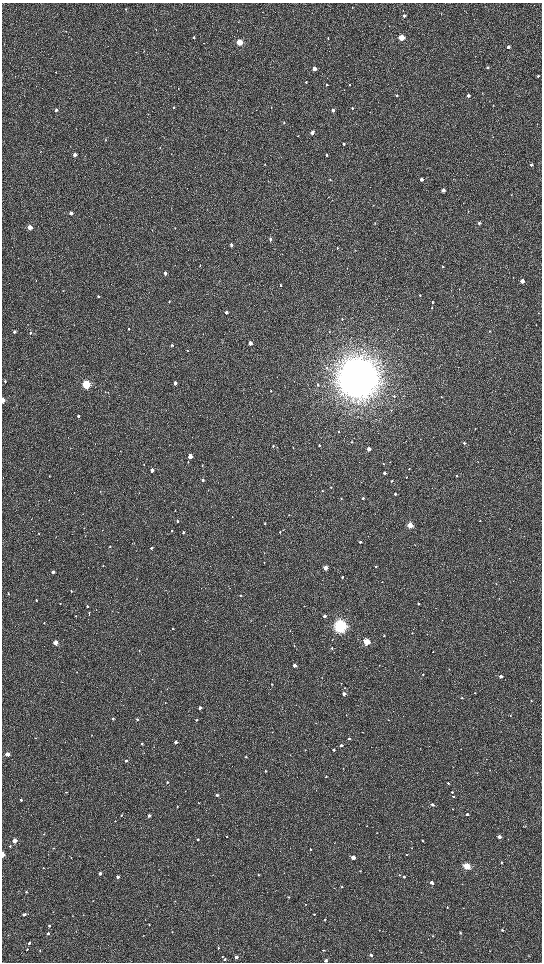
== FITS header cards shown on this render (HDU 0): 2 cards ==
NAXIS1  =                 1080 / length of data axis 1
NAXIS2  =                 1920 / length of data axis 2

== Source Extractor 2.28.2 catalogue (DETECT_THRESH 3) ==
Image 1080 x 1920 px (HDU 0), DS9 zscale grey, zoomed out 1/2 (1 PNG px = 2 x 2 image px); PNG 544 x 964 px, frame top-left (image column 1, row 1919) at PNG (2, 3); no overlay
Background 508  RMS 32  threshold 95.4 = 3 sigma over >= 5 px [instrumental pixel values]
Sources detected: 288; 2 cannot appear on this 1/2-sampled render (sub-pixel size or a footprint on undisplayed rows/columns) and are not listed; the other 286 listed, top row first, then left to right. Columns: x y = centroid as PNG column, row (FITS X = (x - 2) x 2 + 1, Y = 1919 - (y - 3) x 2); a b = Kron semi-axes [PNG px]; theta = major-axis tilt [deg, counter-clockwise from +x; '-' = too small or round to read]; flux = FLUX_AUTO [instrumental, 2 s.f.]
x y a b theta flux
352 7 2 1 - 2.0e+03
125 9 3 3 - 5.1e+03
404 16 2 2 - 1.7e+04
238 22 3 2 - 2.5e+03
389 26 2 1 - 1.7e+03
156 29 2 1 - 2.6e+03
66 31 3 2 - 2.6e+03
194 37 2 2 - 1.1e+04
401 37 3 3 - 3.4e+05
328 38 2 2 - 3.4e+03
239 42 3 3 - 4.2e+05
508 47 3 2 - 2.6e+04
136 52 3 2 - 2.2e+03
487 67 2 2 - 1.1e+04
314 69 3 3 - 6.9e+04
56 72 2 2 - 3.0e+03
538 76 3 2 - 8.1e+03
306 82 3 2 - 8.7e+03
327 85 3 2 - 7.5e+03
350 85 2 2 - 5.1e+03
178 88 2 1 - 2.5e+03
344 90 2 2 - 2.1e+03
397 95 3 2 - 8.7e+03
468 95 3 2 - 3.0e+04
493 105 2 2 - 3.9e+03
173 107 3 2 - 5.9e+03
352 108 3 2 - 1.1e+04
56 110 3 3 - 1.5e+04
333 110 3 2 - 2.4e+04
284 123 3 2 - 5.2e+03
537 124 2 2 - 1.8e+03
312 133 3 2 - 4.5e+04
298 136 2 2 - 2.4e+03
106 140 4 2 - 4.6e+03
344 144 2 2 - 9.6e+03
160 148 3 2 - 3.0e+03
40 152 2 2 - 2.4e+03
75 155 3 2 - 6.0e+04
326 155 3 2 - 1.2e+04
265 165 2 2 - 2.3e+03
531 165 3 2 - 9.1e+03
330 180 3 2 - 5.5e+03
422 180 3 2 - 2.7e+04
443 190 3 2 - 3.2e+04
511 195 3 2 - 2.6e+03
328 197 3 2 - 3.0e+03
373 205 3 2 - 3.2e+03
171 208 3 2 - 2.1e+03
468 211 3 2 - 3.1e+03
71 213 3 2 - 3.4e+04
375 223 3 2 - 2.3e+03
479 223 3 3 - 1.1e+04
30 227 3 3 - 1.1e+05
175 228 3 2 - 2.7e+03
152 230 2 2 - 2.0e+03
270 239 3 3 - 1.4e+04
231 245 3 2 - 2.3e+04
337 248 3 3 - 5.2e+03
355 250 3 2 - 2.9e+03
200 265 3 2 - 4.2e+03
443 267 3 2 - 3.8e+03
347 268 3 2 - 2.4e+03
165 273 3 2 - 2.9e+04
219 281 3 2 - 2.9e+03
522 281 3 3 - 7.2e+04
281 285 3 2 - 6.2e+03
63 291 3 2 - 2.1e+03
420 295 3 3 - 5.5e+03
98 296 3 2 - 1.1e+04
169 302 3 2 - 3.9e+03
432 302 3 2 - 6.8e+03
432 308 3 2 - 4.8e+03
226 312 3 2 - 3.4e+04
538 313 3 2 - 2.1e+03
342 319 4 3 - 6.3e+03
536 325 2 2 - 2.5e+03
129 329 3 2 - 9.0e+03
398 329 3 2 - 1.9e+03
489 331 3 2 - 3.8e+03
14 332 3 2 - 1.3e+04
329 332 3 3 - 4.1e+03
30 333 3 2 - 9.7e+03
250 343 3 2 - 4.8e+04
172 345 3 2 - 6.8e+03
187 350 3 2 - 3.7e+03
326 367 5 3 - 9.1e+03
358 378 15 14 - 1.9e+07
5 381 3 2 - 7.7e+03
175 383 3 2 - 3.1e+04
86 384 3 3 - 9.0e+05
318 385 4 3 - 1.1e+04
271 391 2 2 - 4.7e+03
394 396 3 3 - 6.2e+03
441 397 3 2 - 4.9e+03
3 400 3 2 - 5.4e+04
391 410 3 2 - 3.1e+03
78 416 3 3 - 1.2e+04
475 429 3 2 - 2.7e+03
338 432 3 3 - 4.4e+03
351 442 3 2 - 5.7e+03
464 443 3 3 - 1.4e+04
319 445 3 2 - 8.6e+03
273 446 3 2 - 8.4e+03
293 448 3 2 - 3.3e+03
369 449 3 2 - 7.1e+04
190 456 3 3 - 1.2e+05
188 462 3 2 - 4.2e+03
478 462 3 2 - 2.0e+03
144 464 3 2 - 3.6e+03
383 464 3 2 - 4.2e+03
202 465 3 2 - 3.3e+03
409 469 3 2 - 4.2e+03
152 470 3 2 - 4.2e+04
384 473 3 2 - 2.0e+04
456 475 3 2 - 8.0e+03
49 476 2 2 - 3.5e+03
406 477 3 2 - 4.9e+03
203 480 3 3 - 1.4e+04
391 481 3 2 - 4.5e+03
331 487 3 3 - 5.0e+03
100 491 3 2 - 3.4e+03
322 491 3 2 - 5.1e+03
395 494 3 3 - 1.4e+04
341 498 3 2 - 3.8e+03
363 498 3 2 - 1.0e+04
49 500 2 2 - 3.0e+03
83 514 2 2 - 2.1e+03
289 515 2 2 - 2.3e+03
232 517 3 1 - 2.4e+03
177 521 3 2 - 1.2e+04
480 521 2 2 - 4.3e+03
265 524 3 2 - 5.3e+03
410 525 3 3 - 2.1e+05
84 528 2 2 - 3.1e+03
102 530 3 2 - 2.0e+03
172 531 3 2 - 5.1e+03
183 532 3 2 - 1.1e+04
280 532 3 2 - 5.9e+03
39 534 3 2 - 3.7e+03
85 536 3 2 - 2.8e+03
56 537 2 2 - 2.5e+03
360 542 3 2 - 1.4e+04
415 545 3 2 - 2.5e+03
110 547 3 2 - 5.5e+03
151 548 3 3 - 1.1e+04
136 551 2 2 - 1.9e+03
264 562 3 2 - 4.3e+03
103 566 3 2 - 4.5e+03
376 566 3 2 - 6.0e+03
325 568 3 2 - 8.9e+04
53 572 3 2 - 2.0e+04
342 577 3 2 - 9.4e+03
382 582 2 2 - 2.3e+03
496 583 2 2 - 2.1e+03
71 591 3 3 - 6.8e+03
8 593 2 2 - 4.2e+03
240 595 3 2 - 6.6e+03
36 600 2 2 - 7.2e+03
60 603 2 2 - 4.3e+03
418 604 2 2 - 8.7e+03
87 606 2 2 - 1.1e+04
89 612 3 2 - 3.4e+03
89 615 2 2 - 2.8e+03
75 616 3 2 - 3.1e+03
325 616 3 2 - 1.7e+04
44 623 3 2 - 3.9e+03
340 626 5 4 - 2.3e+06
172 629 3 2 - 4.0e+03
290 631 2 1 - 1.2e+03
412 633 3 2 - 3.0e+03
384 636 3 2 - 6.0e+03
56 642 3 3 - 1.2e+05
367 642 3 3 - 4.5e+05
294 646 3 2 - 3.3e+03
332 648 3 3 - 7.0e+03
139 650 2 1 - 2.0e+03
433 652 2 1 - 2.7e+03
485 655 2 2 - 2.7e+03
294 665 2 2 - 3.6e+04
379 665 2 2 - 2.2e+03
423 675 2 2 - 4.4e+03
500 676 3 2 - 2.6e+04
62 682 2 2 - 1.6e+03
341 683 2 2 - 2.6e+03
271 684 2 2 - 4.5e+03
344 688 2 1 - 2.0e+03
475 693 3 2 - 3.8e+03
344 694 2 2 - 3.8e+04
462 698 2 2 - 5.4e+03
531 701 3 2 - 4.2e+03
165 703 3 2 - 3.3e+03
200 708 2 2 - 4.1e+04
346 715 2 2 - 3.2e+03
510 716 3 3 - 3.5e+03
113 719 3 2 - 1.4e+04
137 720 3 3 - 1.2e+04
196 720 2 2 - 6.4e+03
272 732 2 2 - 2.1e+03
362 732 2 1 - 1.7e+03
92 735 2 2 - 2.5e+03
36 738 3 2 - 2.7e+03
349 739 3 2 - 9.8e+03
176 742 2 2 - 2.5e+04
142 744 3 3 - 1.1e+04
341 745 3 2 - 2.0e+04
461 749 2 2 - 2.2e+03
305 750 2 2 - 2.9e+03
334 750 2 2 - 1.4e+04
144 753 2 1 - 1.9e+03
7 754 3 3 - 1.1e+05
290 755 3 2 - 2.8e+03
246 757 3 2 - 5.8e+03
126 761 2 2 - 1.5e+04
343 768 2 2 - 2.2e+03
265 771 3 3 - 8.6e+03
326 777 2 2 - 6.7e+03
167 782 2 2 - 9.1e+03
448 783 2 2 - 8.8e+03
66 792 3 3 - 5.3e+03
452 792 3 2 - 7.8e+03
217 795 2 2 - 1.6e+04
453 796 3 2 - 7.9e+03
21 800 2 2 - 1.2e+04
432 805 3 2 - 1.8e+04
177 807 3 2 - 4.0e+03
452 809 3 2 - 3.1e+03
467 814 3 3 - 1.2e+04
121 815 2 2 - 6.4e+03
149 815 3 2 - 2.3e+04
115 821 2 2 - 2.5e+03
523 826 3 2 - 2.5e+03
376 833 2 2 - 1.8e+03
43 834 3 2 - 5.2e+03
227 836 2 2 - 5.4e+03
499 837 3 2 - 2.9e+04
198 839 2 2 - 1.2e+04
15 841 3 3 - 7.3e+04
422 841 3 2 - 6.3e+03
10 846 3 3 - 6.7e+03
53 848 3 2 - 4.5e+03
412 848 3 2 - 1.9e+03
310 849 3 2 - 6.8e+03
2 855 3 2 - 8.6e+04
406 855 3 3 - 6.4e+03
71 857 2 2 - 3.9e+03
353 857 3 2 - 6.0e+04
501 863 2 2 - 6.6e+03
467 866 3 3 - 4.5e+05
43 868 2 2 - 3.9e+03
100 873 3 2 - 2.2e+04
284 873 2 1 - 1.7e+03
212 875 2 2 - 1.5e+03
258 875 3 2 - 5.2e+03
399 875 3 2 - 3.8e+03
118 877 2 2 - 2.4e+04
404 877 3 3 - 8.6e+03
432 883 3 2 - 3.0e+04
342 886 3 3 - 4.8e+03
26 892 3 3 - 6.0e+03
288 897 3 2 - 4.0e+03
175 901 3 2 - 4.2e+03
305 904 2 2 - 2.8e+03
447 907 3 3 - 5.5e+03
24 914 3 2 - 2.6e+04
314 914 2 2 - 4.9e+03
325 920 3 2 - 3.8e+03
149 924 2 2 - 4.7e+03
49 925 3 2 - 1.0e+04
379 930 2 2 - 2.3e+03
502 930 4 3 - 7.1e+03
172 932 2 2 - 3.1e+03
460 933 3 3 - 6.0e+03
48 934 3 3 - 1.6e+04
433 935 4 3 - 4.9e+03
143 936 3 2 - 2.0e+03
29 943 3 2 - 1.3e+04
218 948 3 2 - 7.4e+03
27 949 2 2 - 6.0e+03
40 950 2 2 - 4.8e+03
324 950 3 2 - 4.0e+03
490 951 3 2 - 2.7e+03
371 955 3 3 - 1.2e+04
222 957 3 3 - 3.5e+03
236 957 3 3 - 2.7e+04
225 959 3 2 - 5.6e+03
326 960 3 2 - 1.7e+04
At the frame edge (FLAGS 8, measured only in part): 3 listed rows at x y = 3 400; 2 855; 326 960
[2 sub-pixel or undisplayed-footprint detections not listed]